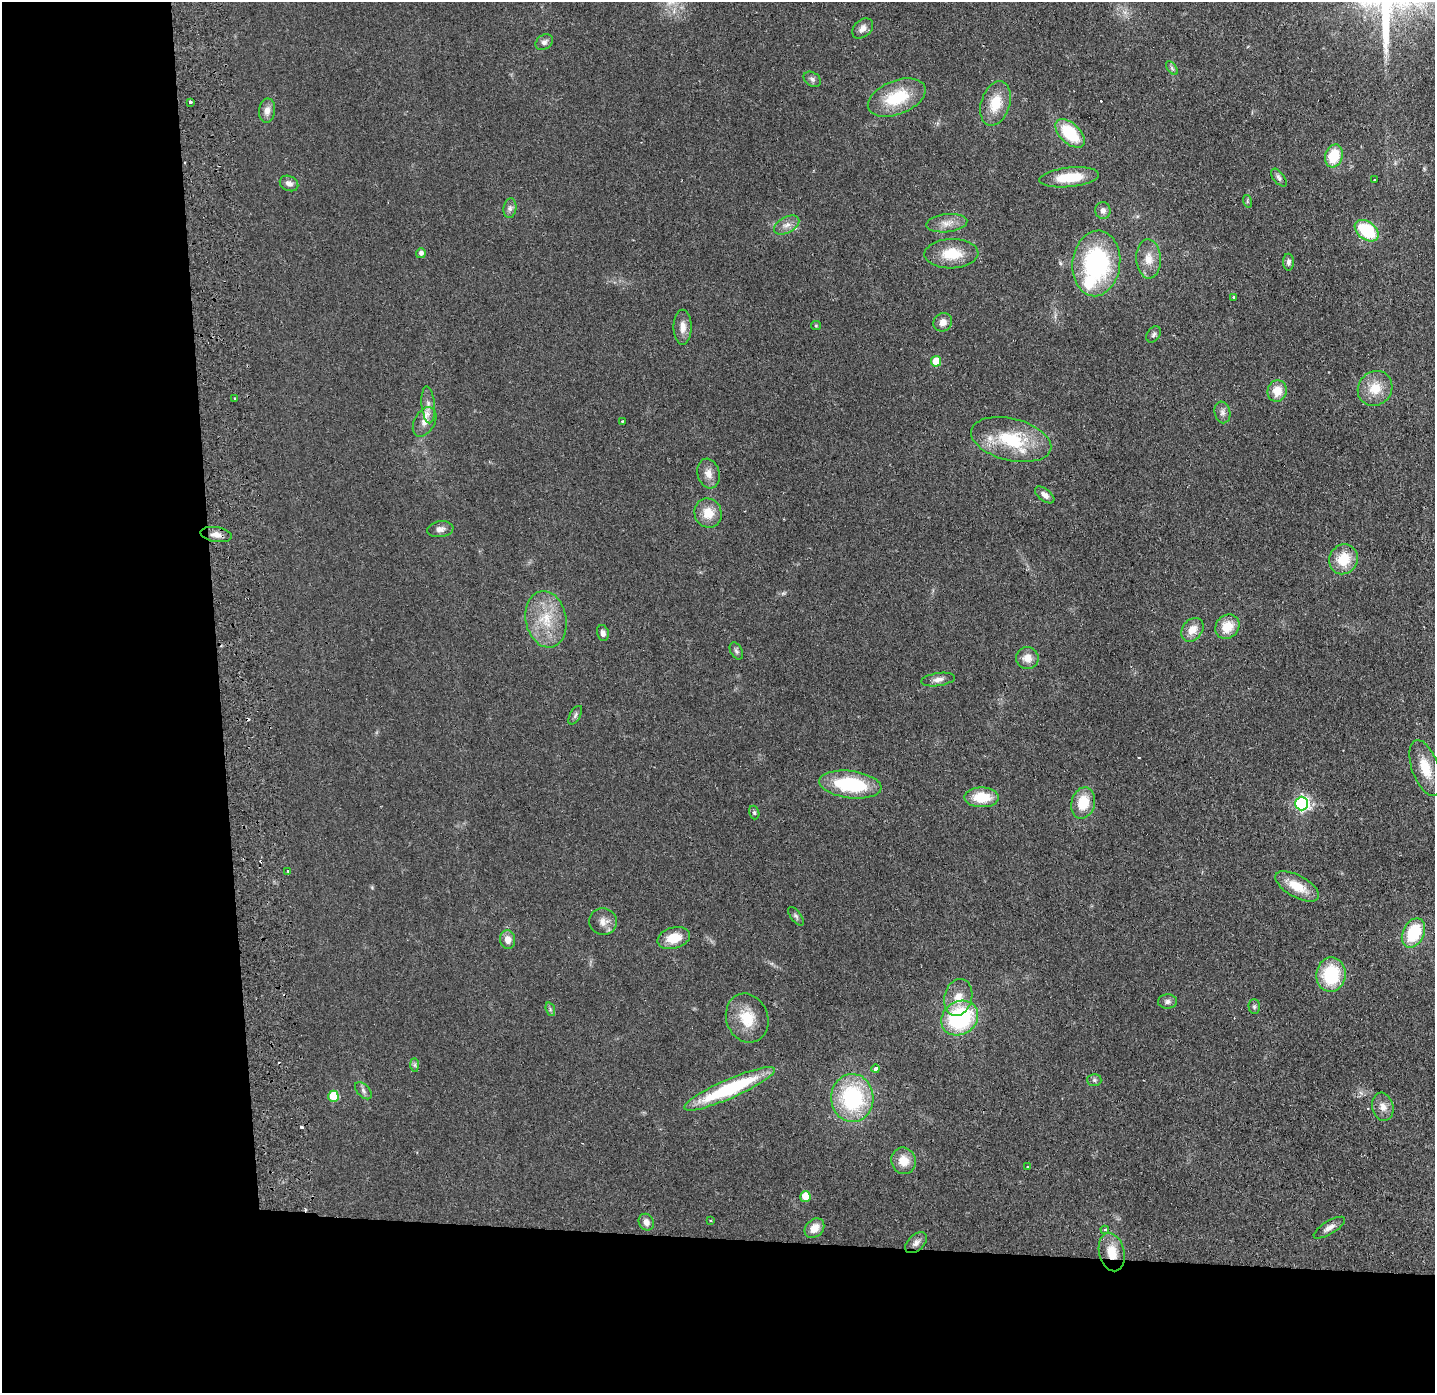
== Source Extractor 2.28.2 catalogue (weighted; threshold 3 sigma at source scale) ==
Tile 7 of 3 x 3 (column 1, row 3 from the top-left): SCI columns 56-1488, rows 54-1444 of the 4411 x 4278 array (HDU 1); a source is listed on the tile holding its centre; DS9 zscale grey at full resolution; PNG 1437 x 1395 px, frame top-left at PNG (2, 2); each listed source drawn as its Kron ellipse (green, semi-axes under 4 px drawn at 4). Shown black and unused: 24% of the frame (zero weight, under 2 of 3 exposures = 3% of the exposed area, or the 3 px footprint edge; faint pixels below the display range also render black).
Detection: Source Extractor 2.28.2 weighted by HDU 2 'WHT'; one run over the whole footprint, this tile lists its part. Background 0.0443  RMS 0.0087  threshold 0.0392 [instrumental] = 3 sigma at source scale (4.5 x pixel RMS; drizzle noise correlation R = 1.50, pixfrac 1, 0.05/0.05 arcsec/px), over >= 5 px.
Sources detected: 103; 1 inside a brighter object's white glare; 9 cosmic-ray / hot-pixel residue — neither listed nor drawn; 2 inside a brighter listed object's ellipse — not listed separately; the other 91 listed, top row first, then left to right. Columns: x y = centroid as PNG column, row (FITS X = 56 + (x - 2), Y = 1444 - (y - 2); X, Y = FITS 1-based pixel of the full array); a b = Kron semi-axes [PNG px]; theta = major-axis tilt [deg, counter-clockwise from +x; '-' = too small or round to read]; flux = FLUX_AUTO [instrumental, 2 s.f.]
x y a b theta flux
863 28 12 8 42 5.2
544 42 9 7 38 3.5
1172 68 8 4 -53 1.8
812 79 9 6 -36 2.5
897 98 30 17 21 38
190 102 3 3 - 1.7
996 103 23 14 72 22
267 111 12 8 82 6
1070 133 18 10 -44 40
1334 156 11 8 73 27
1069 177 30 9 6 26
1279 178 10 5 -52 2.6
1374 180 3 3 - 5.1
289 183 9 7 -26 4.2
1247 201 6 4 -73 1.2
510 208 10 6 81 3.1
1103 211 8 7 - 3.5
947 223 20 9 6 8.4
787 225 13 8 29 5.8
1367 231 13 9 -37 47
421 253 5 5 - 2.9
951 254 27 14 2 24
1149 259 20 12 -88 12
1288 262 8 5 -89 2.7
1096 263 33 24 83 120
1234 297 3 3 - 1.9
943 322 10 8 44 5.9
816 326 5 4 - 1.1
683 327 17 9 90 7.4
1154 334 9 6 57 2.3
936 361 5 5 - 22
1375 388 18 16 48 18
1277 391 11 9 76 13
235 398 3 3 - 1.4
428 405 18 6 -85 6.3
1222 412 11 8 -80 4.1
622 421 2 2 - 0.66
425 422 16 10 60 8.1
1011 440 41 21 -14 51
708 473 15 11 -74 7.9
1045 495 11 6 -38 5
708 513 15 13 -68 14
440 529 13 8 8 4.7
216 534 16 7 -8 6.4
1344 559 15 14 - 21
546 619 28 20 -79 31
1227 627 13 11 47 16
1192 630 13 10 52 9.6
603 633 8 6 -76 3.1
736 651 9 5 -61 2.2
1027 658 11 11 - 8.8
938 679 17 6 9 4.7
575 715 10 5 59 2.2
1425 768 29 13 -71 22
850 785 31 13 -7 59
982 797 17 10 -1 24
1083 803 16 11 75 23
1302 803 7 6 - 180
754 812 7 5 -73 1.6
288 871 4 3 - 1.3
1297 886 24 11 -29 19
796 916 11 5 -53 2
603 922 14 13 - 7.4
1413 933 15 10 65 42
674 938 17 10 16 17
508 940 9 7 -82 7.1
1331 975 17 14 82 46
958 997 19 13 74 13
1167 1002 9 7 3 3.3
1254 1007 7 5 -89 1.8
550 1009 7 4 -72 1.5
747 1018 25 21 -70 23
960 1018 19 16 34 94
415 1065 7 4 -90 1.6
876 1069 4 4 - 9
1094 1080 7 6 - 2.3
730 1089 49 9 24 80
363 1091 10 6 -47 2.8
333 1096 5 5 - 29
852 1098 24 21 -88 85
1383 1107 14 10 -75 7
903 1161 13 12 - 12
1028 1167 3 2 - 0.71
805 1196 5 5 - 18
710 1220 3 2 - 0.68
646 1222 9 7 -59 5
814 1228 11 8 44 10
1329 1228 18 6 31 4.9
1105 1230 4 3 - 1.6
916 1243 13 8 43 4.8
1112 1252 19 12 -76 18
Overlapping masked pixels (flux is a lower limit): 1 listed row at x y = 1112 1252